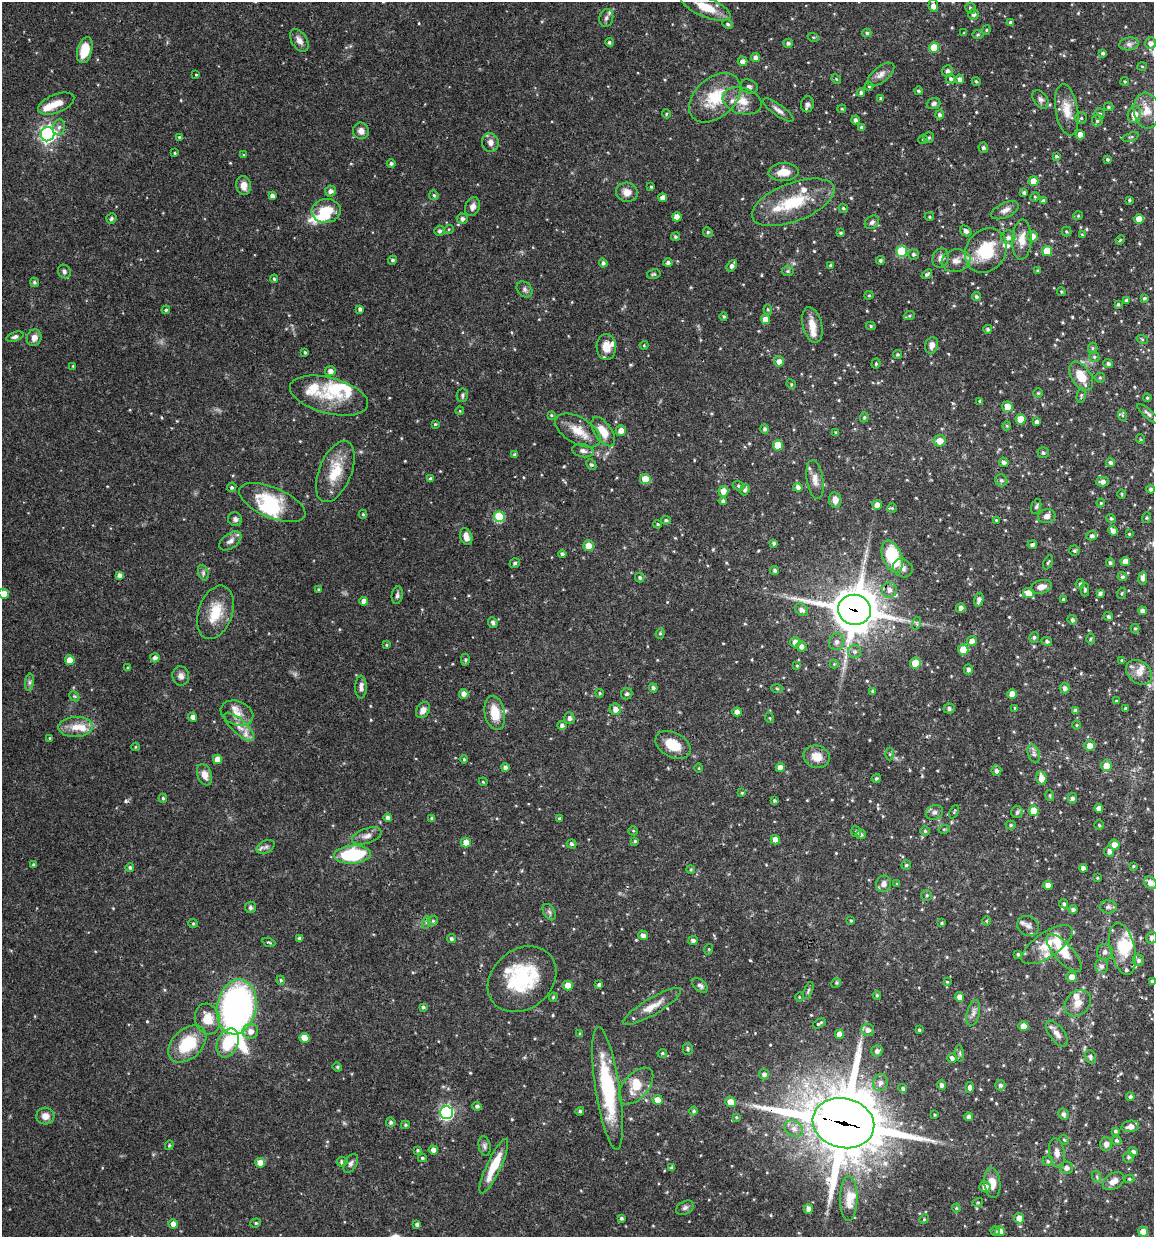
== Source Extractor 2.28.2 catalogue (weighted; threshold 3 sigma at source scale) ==
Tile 6 of 4 x 4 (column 2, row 2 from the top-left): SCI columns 1271-2422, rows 2478-3712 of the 4966 x 4951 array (HDU 1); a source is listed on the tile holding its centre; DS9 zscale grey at full resolution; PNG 1156 x 1239 px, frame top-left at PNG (2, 2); each listed source drawn as its Kron ellipse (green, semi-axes under 4 px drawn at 4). Shown black and unused: <1% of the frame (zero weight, under 3 of 4 exposures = <1% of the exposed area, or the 3 px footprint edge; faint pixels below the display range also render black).
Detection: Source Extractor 2.28.2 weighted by HDU 2 'WHT'; one run over the whole footprint, this tile lists its part. Background 0.0686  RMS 0.0025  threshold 0.0113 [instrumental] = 3 sigma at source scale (4.5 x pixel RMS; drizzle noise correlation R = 1.50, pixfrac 1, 0.05/0.05 arcsec/px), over >= 5 px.
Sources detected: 596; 3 inside a brighter object's white glare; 2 cosmic-ray / hot-pixel residue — neither listed nor drawn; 33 inside a brighter listed object's ellipse — not listed separately; of the other 558, all 500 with FLUX_AUTO >= 0.236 (the completeness limit of this list) listed and drawn (58 fainter detections not listed), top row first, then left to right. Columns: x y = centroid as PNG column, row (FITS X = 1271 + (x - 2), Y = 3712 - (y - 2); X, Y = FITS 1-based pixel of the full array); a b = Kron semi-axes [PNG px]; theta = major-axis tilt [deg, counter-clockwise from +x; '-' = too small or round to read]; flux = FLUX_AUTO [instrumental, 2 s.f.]
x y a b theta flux
933 6 6 4 -80 1.7
705 7 26 10 -23 5.6
970 8 6 5 - 0.54
973 14 5 5 - 0.68
606 18 9 7 77 0.83
1010 22 4 4 - 0.57
728 24 5 4 - 0.42
986 30 4 4 - 0.28
867 33 4 4 - 0.4
964 33 4 3 - 0.26
978 35 6 4 1 0.39
813 37 6 3 -18 0.29
299 40 12 7 -59 1.5
609 42 4 4 - 0.45
788 43 5 4 - 0.69
1151 43 6 5 - 1.2
1129 44 10 6 9 0.92
934 48 5 5 - 5.3
85 50 13 7 75 5.9
1103 53 4 4 - 0.49
755 58 4 4 - 1.2
743 61 5 4 - 1.4
1142 66 5 3 - 0.24
948 71 6 5 - 0.89
881 74 16 7 39 1.5
196 75 3 3 - 0.24
836 79 5 4 - 0.3
951 79 5 5 - 0.54
960 79 4 4 - 1.1
976 81 4 3 - 0.31
1125 81 4 4 - 0.34
869 86 4 4 - 0.25
749 87 9 6 -23 0.75
918 91 4 3 - 0.38
861 92 4 4 - 0.56
715 98 30 19 42 9.7
881 98 4 3 - 0.58
1041 99 10 7 -54 0.88
742 101 20 13 -16 3.7
933 103 7 5 18 0.68
56 104 19 9 22 2.9
807 104 8 6 78 0.91
1109 107 5 4 - 0.39
842 109 4 4 - 0.27
778 110 18 5 -36 1.3
1067 110 26 11 -80 3.8
1146 111 18 13 -82 4
666 114 5 4 - 0.32
1100 114 6 5 - 0.67
1134 114 8 6 76 3.1
940 115 4 4 - 0.72
1081 118 6 5 - 0.47
855 120 4 4 - 0.71
1097 120 6 5 - 0.58
59 127 8 6 74 0.75
862 127 4 4 - 0.55
361 131 8 8 - 1.5
47 134 7 7 - 81
1080 135 5 4 - 1.9
179 137 4 4 - 0.31
929 137 5 5 - 0.47
1131 137 8 3 20 0.34
923 139 5 4 - 0.32
490 142 9 8 - 1.3
983 147 5 5 - 0.57
175 153 4 3 - 0.31
244 155 4 3 - 0.26
1056 156 4 3 - 0.39
1107 159 4 3 - 0.42
391 163 4 4 - 0.6
783 172 15 9 3 3.5
1033 181 5 5 - 3.4
244 186 9 7 -84 2.2
651 187 3 3 - 0.29
330 191 5 5 - 1
627 192 11 9 -14 2
1024 193 4 4 - 0.53
434 195 5 4 - 0.4
272 196 4 4 - 1
1035 197 5 4 - 0.31
663 198 4 4 - 1.4
1129 200 3 3 - 0.3
1043 201 4 4 - 0.76
793 202 43 19 21 12
472 207 9 7 68 1.3
843 208 5 4 - 0.38
1005 210 15 7 25 1.5
326 211 14 12 8 6.8
1078 216 5 4 - 0.29
677 217 4 4 - 2
929 217 5 4 - 0.32
111 218 5 5 - 0.48
462 219 5 5 - 0.77
1139 219 5 5 - 3.1
872 222 8 6 39 0.69
449 229 5 3 - 0.24
440 231 5 5 - 0.49
966 231 6 4 -36 0.99
708 232 5 4 - 0.37
1066 232 5 5 - 0.4
841 233 4 4 - 0.41
1082 235 4 4 - 0.25
1032 236 5 5 - 1.7
675 237 4 4 - 0.43
1008 237 7 7 - 1.1
1022 240 20 9 87 3.4
1120 240 5 3 - 0.25
902 251 5 5 - 13
986 251 23 19 55 12
1047 251 5 5 - 6.4
913 254 5 5 - 0.55
941 258 10 8 71 1.4
393 260 4 4 - 0.58
880 260 4 4 - 0.47
956 261 14 11 11 2.2
603 263 4 4 - 0.61
668 263 5 4 - 0.68
830 265 4 3 - 0.34
732 266 6 4 55 0.94
1037 270 3 3 - 0.28
64 271 7 6 - 0.75
788 271 6 5 - 0.42
654 274 7 5 14 0.41
927 274 6 3 40 0.58
274 279 4 4 - 0.39
34 282 5 4 - 0.49
525 289 9 7 -47 0.78
1061 292 4 3 - 0.27
869 295 4 4 - 0.3
976 297 5 4 - 0.58
1144 298 4 4 - 0.46
1126 300 3 3 - 0.34
1118 304 3 3 - 0.35
360 309 4 3 - 0.72
768 309 5 4 - 0.37
166 310 4 4 - 0.43
724 316 4 4 - 0.38
909 316 6 3 18 0.33
765 319 5 4 - 2.6
812 325 18 9 -76 3.1
871 326 5 4 - 0.37
988 329 4 4 - 0.55
15 337 9 4 19 0.71
34 338 8 7 - 1.6
1142 339 6 3 -19 0.25
644 345 4 4 - 0.26
932 345 8 6 73 1.4
606 347 13 9 -89 3.1
1093 348 5 5 - 0.39
305 352 3 2 - 0.33
897 354 4 4 - 0.39
1094 357 5 5 - 0.43
779 361 5 5 - 1.6
876 364 5 4 - 0.36
1108 364 5 4 - 0.64
73 366 4 3 - 0.24
330 371 5 5 - 1.3
1081 376 16 9 -57 4.4
1100 378 5 5 - 0.36
791 384 5 4 - 0.31
1038 393 5 4 - 0.29
462 395 7 5 79 0.51
329 396 40 18 -15 8.6
1081 396 7 4 81 0.4
1147 398 4 3 - 0.31
980 401 4 3 - 0.34
1007 407 5 5 - 2.7
460 411 4 4 - 0.26
1148 414 14 4 -41 0.71
551 415 4 4 - 0.26
1122 415 6 3 -71 0.29
864 417 5 4 - 0.34
1021 419 5 5 - 4.6
1037 422 4 4 - 0.87
435 424 3 3 - 0.3
1007 426 4 4 - 0.29
765 429 5 4 - 0.63
578 430 25 13 -30 4.5
621 430 5 5 - 2
603 432 16 8 -56 4
836 433 4 3 - 0.37
1140 439 5 3 - 0.24
940 441 6 5 - 2.5
778 445 5 5 - 5.7
583 451 11 6 -12 1.1
1043 453 5 5 - 0.53
515 455 4 4 - 0.76
1004 462 5 4 - 0.77
1111 463 5 4 - 0.53
591 465 6 4 -45 0.37
335 472 32 16 68 7.4
430 479 4 3 - 0.57
645 479 5 5 - 5
815 480 19 8 -81 2
1001 480 6 5 - 0.62
1102 482 6 5 - 1
738 486 6 4 -22 0.39
232 487 5 4 - 0.51
798 487 4 4 - 0.96
1151 489 4 4 - 0.62
745 490 5 4 - 0.77
723 491 5 5 - 2.3
1122 494 5 3 - 0.27
835 500 8 6 -81 1.7
723 501 4 4 - 0.65
272 503 35 15 -23 12
1101 503 4 4 - 0.29
877 505 5 4 - 1.6
1036 507 8 4 73 0.5
892 508 5 5 - 0.28
363 514 4 4 - 0.37
1047 516 9 7 13 1.2
499 517 5 5 - 13
1147 518 5 4 - 0.34
235 519 7 6 - 0.78
1111 519 5 4 - 0.45
666 520 5 4 - 0.43
996 520 3 3 - 0.25
658 524 4 3 - 0.38
1113 531 5 4 - 1.2
1129 534 3 3 - 0.24
1092 536 5 4 - 0.69
466 537 9 6 -72 1.8
230 541 12 7 37 1.2
774 543 4 3 - 0.45
1032 545 4 4 - 0.66
589 546 5 5 - 3.1
1074 551 5 5 - 0.47
562 554 4 4 - 0.67
892 557 17 9 -69 13
1048 562 7 3 63 0.34
1125 562 5 4 - 2.4
515 563 6 4 33 0.43
1110 563 4 4 - 0.58
903 568 10 9 - 1.2
775 571 4 4 - 0.45
203 573 8 5 -72 0.61
119 575 4 4 - 0.87
1122 577 4 4 - 0.49
640 578 5 4 - 0.53
1143 578 6 4 82 1
1080 584 5 4 - 0.48
1041 587 11 6 15 1.7
318 589 4 3 - 0.24
889 590 8 7 - 1.5
1085 590 7 4 90 0.51
1028 593 5 5 - 2.7
1100 593 4 3 - 0.62
1122 593 5 3 - 0.26
4 594 5 5 - 3.7
397 595 9 5 81 0.67
1063 599 3 3 - 0.37
979 600 7 4 76 1.2
364 601 4 4 - 1.3
961 608 4 4 - 0.96
801 610 7 5 -39 1.2
855 610 16 15 - 810
1143 611 4 4 - 1.1
215 612 27 17 71 6.9
1108 617 5 4 - 0.52
1072 620 5 4 - 0.66
493 623 5 4 - 0.66
917 623 6 4 72 0.38
1135 629 4 4 - 0.33
660 633 5 4 - 0.39
1034 637 5 5 - 0.5
1090 639 5 3 - 0.26
972 641 5 5 - 1.4
1047 641 5 4 - 0.62
795 642 5 5 - 2
836 642 8 7 - 0.98
386 645 4 4 - 0.25
801 646 5 5 - 1.1
963 650 5 5 - 5
855 652 6 6 - 0.69
155 658 4 4 - 1.1
70 660 5 4 - 3.1
465 660 6 4 -89 0.36
1122 660 4 4 - 0.38
915 663 5 5 - 4.9
834 664 4 4 - 0.26
797 666 4 4 - 0.31
128 668 3 3 - 0.36
968 669 5 4 - 0.7
1139 672 14 11 -37 2.1
181 676 9 8 - 1.3
29 682 8 4 82 0.66
361 687 11 5 89 1.1
653 688 4 4 - 0.61
777 688 6 4 -3 0.31
1065 688 5 5 - 0.91
873 691 4 3 - 0.48
600 693 4 3 - 0.29
464 694 5 4 - 1.3
627 694 6 5 - 0.58
1012 694 4 4 - 2.4
74 696 6 4 -44 0.36
1116 701 4 3 - 0.28
1015 708 3 3 - 0.26
1125 708 3 3 - 0.41
615 709 6 5 - 1.6
949 709 5 5 - 0.66
423 710 8 6 56 1.6
1075 711 4 4 - 0.92
737 712 5 4 - 1.5
237 713 17 12 -21 3
495 713 17 10 -79 4.9
193 717 4 4 - 1.5
569 718 6 5 - 0.89
770 718 5 3 - 0.24
562 725 4 4 - 0.74
1076 725 5 3 - 0.24
76 727 17 10 1 3.3
239 727 19 7 -43 2.4
50 738 3 3 - 0.25
673 745 19 12 -27 5.5
1090 746 5 5 - 1.6
136 747 4 4 - 0.29
889 754 6 4 89 0.39
1034 754 9 6 -71 0.79
817 757 13 11 -16 3
217 759 4 4 - 2.3
464 759 4 4 - 0.32
1106 766 5 5 - 2.8
780 767 4 4 - 1.9
505 768 4 4 - 0.95
699 768 5 3 - 0.26
996 771 5 5 - 0.7
205 775 11 7 -69 1.8
876 778 4 4 - 0.37
1041 778 7 5 -77 2.8
483 782 4 4 - 0.27
742 793 4 3 - 0.25
1050 796 5 3 - 0.28
163 798 4 4 - 0.4
1072 798 5 4 - 0.65
774 801 3 3 - 0.38
1099 808 4 4 - 1.4
1034 811 5 5 - 5.4
934 812 9 7 25 0.84
954 812 7 3 65 0.27
1017 812 6 6 - 0.5
388 818 4 4 - 0.88
432 818 4 3 - 0.46
560 819 4 3 - 0.43
1011 825 5 4 - 0.39
1099 825 5 4 - 0.34
944 829 6 3 17 0.3
633 831 5 4 - 0.29
925 831 4 4 - 0.36
856 832 5 5 - 0.44
861 834 5 4 - 0.75
367 836 15 7 18 1.6
775 840 5 4 - 2.5
635 841 4 4 - 0.34
466 842 5 5 - 2.7
571 844 5 4 - 0.54
1114 845 5 5 - 1.8
266 847 10 6 27 0.86
1109 851 5 5 - 1
352 854 18 9 4 16
34 865 4 3 - 0.47
906 865 5 4 - 0.41
1133 866 4 3 - 0.28
130 867 4 4 - 0.5
1083 868 4 4 - 1.2
691 869 4 3 - 0.29
1097 878 3 3 - 0.25
1150 883 7 5 -46 2
884 884 8 7 - 1.2
897 884 4 4 - 0.27
1048 885 4 4 - 2
927 895 5 5 - 0.45
1064 904 5 4 - 0.45
250 907 5 5 - 0.53
1108 907 8 6 -2 0.71
1073 909 4 4 - 0.62
549 912 9 5 -60 0.69
433 921 5 4 - 0.38
851 921 4 3 - 0.29
987 921 5 3 - 0.25
427 922 6 4 72 0.53
193 923 5 4 - 0.31
942 923 4 3 - 0.31
1028 926 11 9 -33 1.2
643 935 5 4 - 1
300 938 4 4 - 0.76
1152 938 6 5 - 0.87
451 939 4 4 - 0.61
693 941 4 4 - 0.93
269 942 7 3 -18 0.32
1047 945 30 12 34 5.7
709 949 5 3 - 0.24
1123 949 26 12 -77 6.7
1105 952 8 8 - 0.92
1064 953 24 9 -48 4.5
1018 954 4 3 - 0.35
1138 960 6 5 - 0.68
1101 966 7 6 - 0.76
1071 977 5 5 - 1.8
522 979 37 29 40 18
281 980 4 4 - 0.29
1152 981 3 3 - 0.42
947 982 4 4 - 0.27
836 983 5 4 - 0.31
599 985 4 4 - 0.69
700 985 9 6 -38 0.95
568 986 5 5 - 3.1
808 990 9 4 69 0.45
877 995 4 3 - 0.33
553 997 4 4 - 0.32
799 997 5 3 - 0.24
959 997 5 4 - 1.7
1078 1003 14 11 48 2.5
652 1006 33 8 31 3.4
237 1007 28 19 79 85
423 1007 3 3 - 0.46
973 1013 13 6 76 1.1
207 1019 16 12 -74 4.7
819 1023 7 3 29 0.47
1023 1026 5 5 - 2
868 1030 6 6 - 1.1
919 1030 3 3 - 0.36
250 1031 8 7 - 2
580 1034 3 3 - 0.44
839 1034 5 4 - 2.1
1057 1034 15 7 -53 1.7
304 1038 5 5 - 3.7
228 1043 15 10 65 8.4
187 1044 22 15 43 11
688 1049 5 5 - 0.43
877 1051 6 5 - 0.92
662 1053 5 4 - 0.34
960 1053 8 4 -83 0.43
1090 1057 7 5 -69 0.66
952 1058 5 4 - 0.8
337 1067 5 4 - 0.33
764 1074 5 5 - 0.89
880 1083 9 7 69 1.2
942 1085 5 4 - 0.77
1000 1085 5 5 - 0.62
636 1086 22 12 49 4.6
970 1087 5 4 - 0.96
608 1088 62 12 -81 20
903 1088 5 4 - 0.53
1130 1097 4 4 - 0.68
658 1100 5 5 - 2.3
730 1102 5 5 - 3
477 1106 5 4 - 0.62
580 1111 4 4 - 0.47
694 1111 4 4 - 0.45
446 1112 6 6 - 48
1063 1114 5 5 - 0.84
935 1115 3 3 - 0.29
45 1116 9 8 - 1.8
736 1117 4 4 - 0.26
969 1117 4 4 - 1
391 1122 5 4 - 0.58
843 1123 31 25 -13 2100
405 1125 4 3 - 0.37
1130 1126 9 5 9 1.8
794 1129 10 7 -30 1.6
1115 1131 4 3 - 0.45
1064 1140 5 4 - 0.29
1117 1141 5 4 - 0.43
1106 1144 7 6 - 1.3
169 1145 5 3 - 0.28
485 1146 10 6 -78 0.72
417 1150 4 3 - 0.32
433 1150 4 4 - 1
1133 1152 5 4 - 0.82
1057 1153 15 8 -80 1.7
1129 1157 5 5 - 0.49
422 1158 4 3 - 0.37
1048 1161 5 4 - 0.41
342 1162 5 4 - 0.66
260 1163 5 4 - 3.1
351 1163 10 6 60 0.86
494 1166 30 7 65 7.2
672 1168 4 4 - 0.49
1067 1168 6 6 - 1
1097 1177 6 4 -72 0.4
1129 1179 5 4 - 0.35
1114 1181 12 7 32 2
992 1183 15 8 -84 2.5
985 1187 5 5 - 1.8
849 1198 22 8 90 3.4
978 1202 5 3 - 0.24
685 1208 9 6 29 0.79
956 1208 4 4 - 0.29
808 1209 5 4 - 1.2
621 1218 3 3 - 0.51
1019 1218 5 5 - 2
924 1219 5 4 - 0.32
256 1223 5 4 - 0.35
173 1224 5 4 - 1.7
417 1224 4 3 - 0.68
995 1231 4 4 - 0.35
1000 1231 5 5 - 1.5
1143 1232 5 5 - 3.5
Overlapping masked pixels (flux is a lower limit): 3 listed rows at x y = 855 610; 1078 1003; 843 1123
Isophote crosses this tile's border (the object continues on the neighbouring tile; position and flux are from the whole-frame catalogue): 5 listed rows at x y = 933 6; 4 594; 1150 883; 1152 938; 1152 981